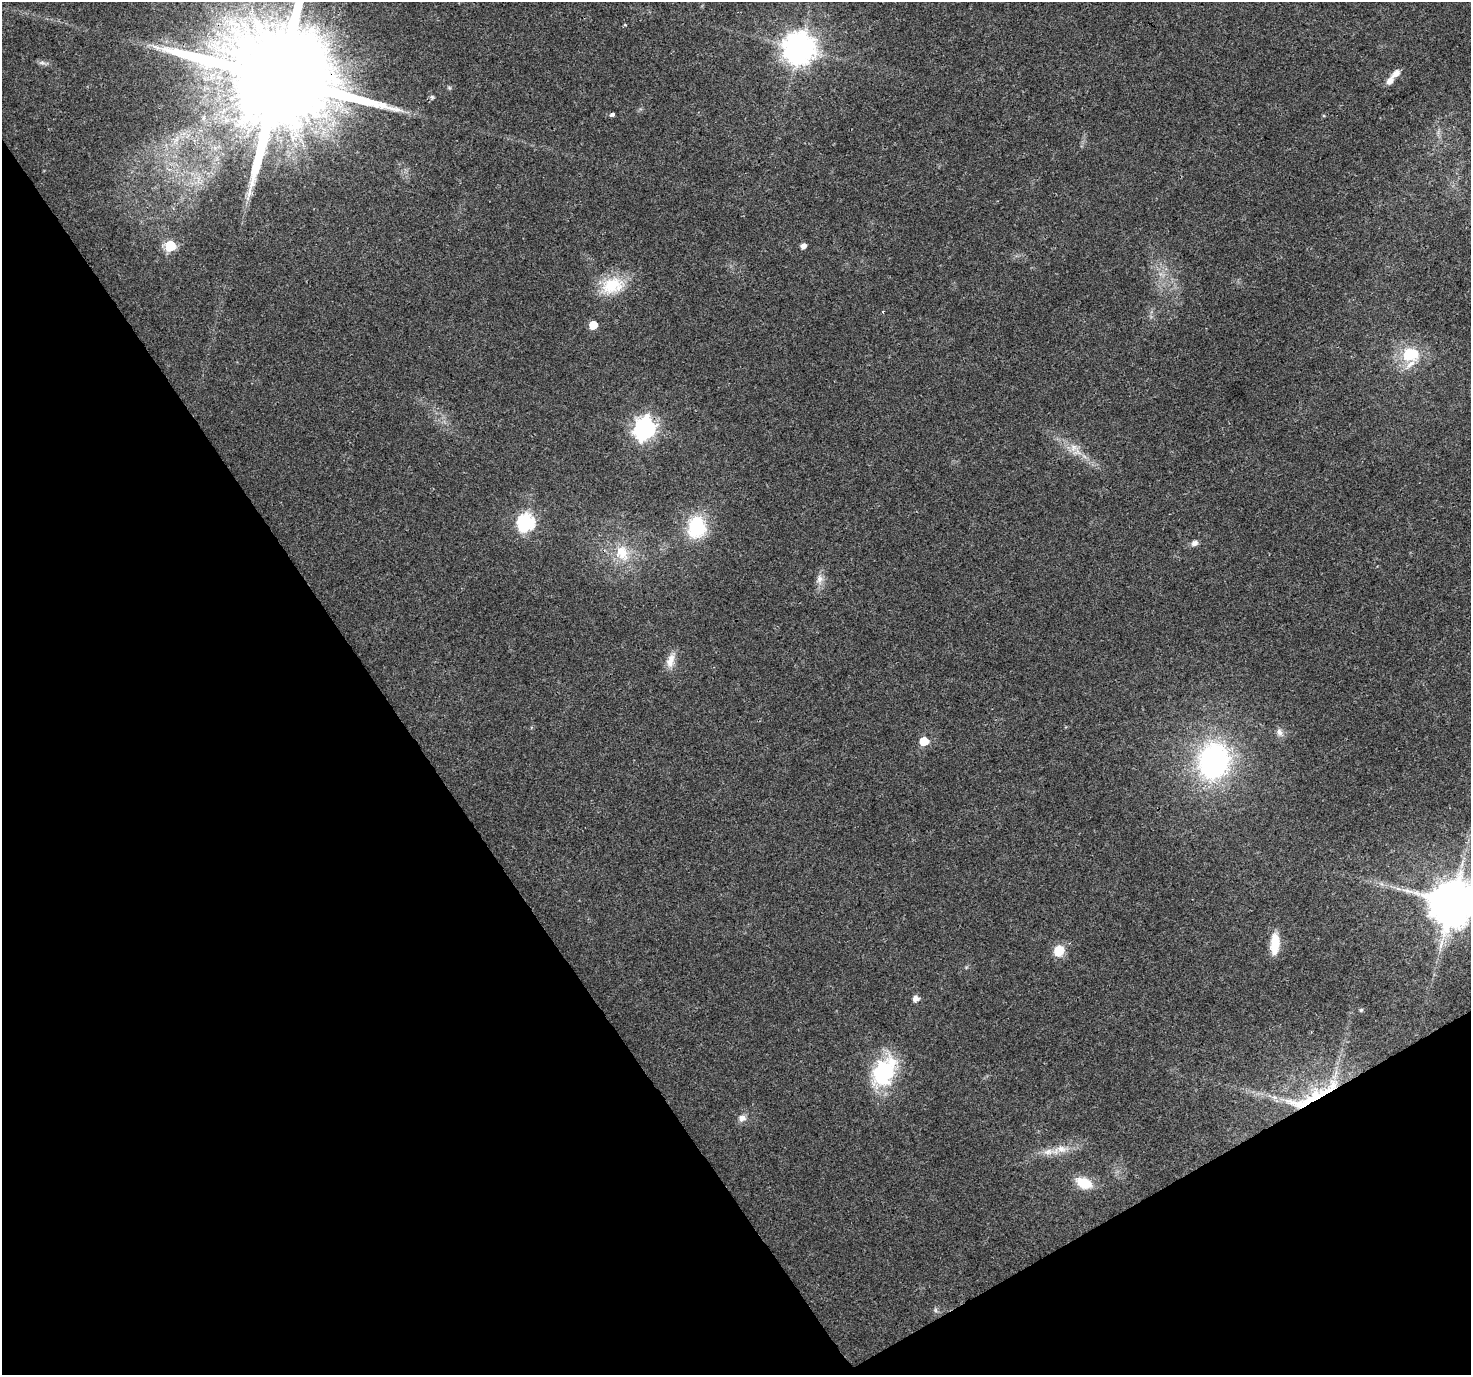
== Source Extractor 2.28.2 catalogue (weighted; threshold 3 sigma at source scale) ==
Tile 14 of 4 x 4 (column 2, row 4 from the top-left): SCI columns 1476-2944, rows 179-1551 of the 5881 x 5789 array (HDU 1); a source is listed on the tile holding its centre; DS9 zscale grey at full resolution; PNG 1473 x 1377 px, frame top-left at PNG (2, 2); no overlay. Shown black and unused: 32% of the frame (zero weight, under 3 of 4 exposures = <1% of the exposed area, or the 3 px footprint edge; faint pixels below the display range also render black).
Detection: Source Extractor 2.28.2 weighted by HDU 2 'WHT'; one run over the whole footprint, this tile lists its part. Background 0.0248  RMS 0.003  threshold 0.0137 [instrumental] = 3 sigma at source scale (4.5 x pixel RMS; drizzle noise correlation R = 1.50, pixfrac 1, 0.0396/0.0396 arcsec/px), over >= 5 px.
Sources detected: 40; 1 long thin detection or spike segment (spike, bleed or trail) — not listed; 3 inside a brighter listed object's ellipse — not listed separately; the other 36 listed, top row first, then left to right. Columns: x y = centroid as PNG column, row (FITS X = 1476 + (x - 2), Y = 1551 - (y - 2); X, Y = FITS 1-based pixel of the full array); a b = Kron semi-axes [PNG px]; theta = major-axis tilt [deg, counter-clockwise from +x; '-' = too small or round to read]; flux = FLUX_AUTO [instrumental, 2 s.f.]
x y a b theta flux
799 48 10 10 - 520
42 63 11 4 0 0.91
1396 73 14 8 43 2.1
278 79 31 25 23 12000
1390 81 9 6 53 2.1
449 87 6 4 -20 0.41
432 97 6 5 - 0.54
612 114 4 3 - 1.1
170 246 6 6 - 25
803 246 5 5 - 1.7
612 285 32 21 19 12
882 311 4 3 - 0.29
593 325 6 5 - 6.3
1410 354 24 18 7 12
644 428 8 8 - 180
1074 448 11 10 - 2.6
526 522 7 7 - 80
696 526 21 17 89 19
1194 543 9 7 18 1.2
622 553 25 18 -70 8
820 579 13 9 87 2.1
670 661 20 10 75 3.4
1279 732 11 7 -76 1.5
924 741 6 5 - 7.8
1214 761 31 25 76 68
1452 902 13 12 - 1600
1275 944 23 9 86 6.9
1059 951 12 11 - 5.5
915 998 6 6 - 2
1361 1010 5 5 - 0.45
883 1073 40 27 67 22
1313 1098 88 21 25 31
742 1118 10 8 16 1.9
1048 1152 18 8 7 3.3
1084 1183 16 10 -23 7.6
935 1310 7 4 -90 0.59
Overlapping masked pixels (flux is a lower limit): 3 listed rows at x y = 278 79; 644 428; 1313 1098
Isophote crosses this tile's border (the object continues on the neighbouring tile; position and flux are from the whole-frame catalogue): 2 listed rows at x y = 278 79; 1452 902